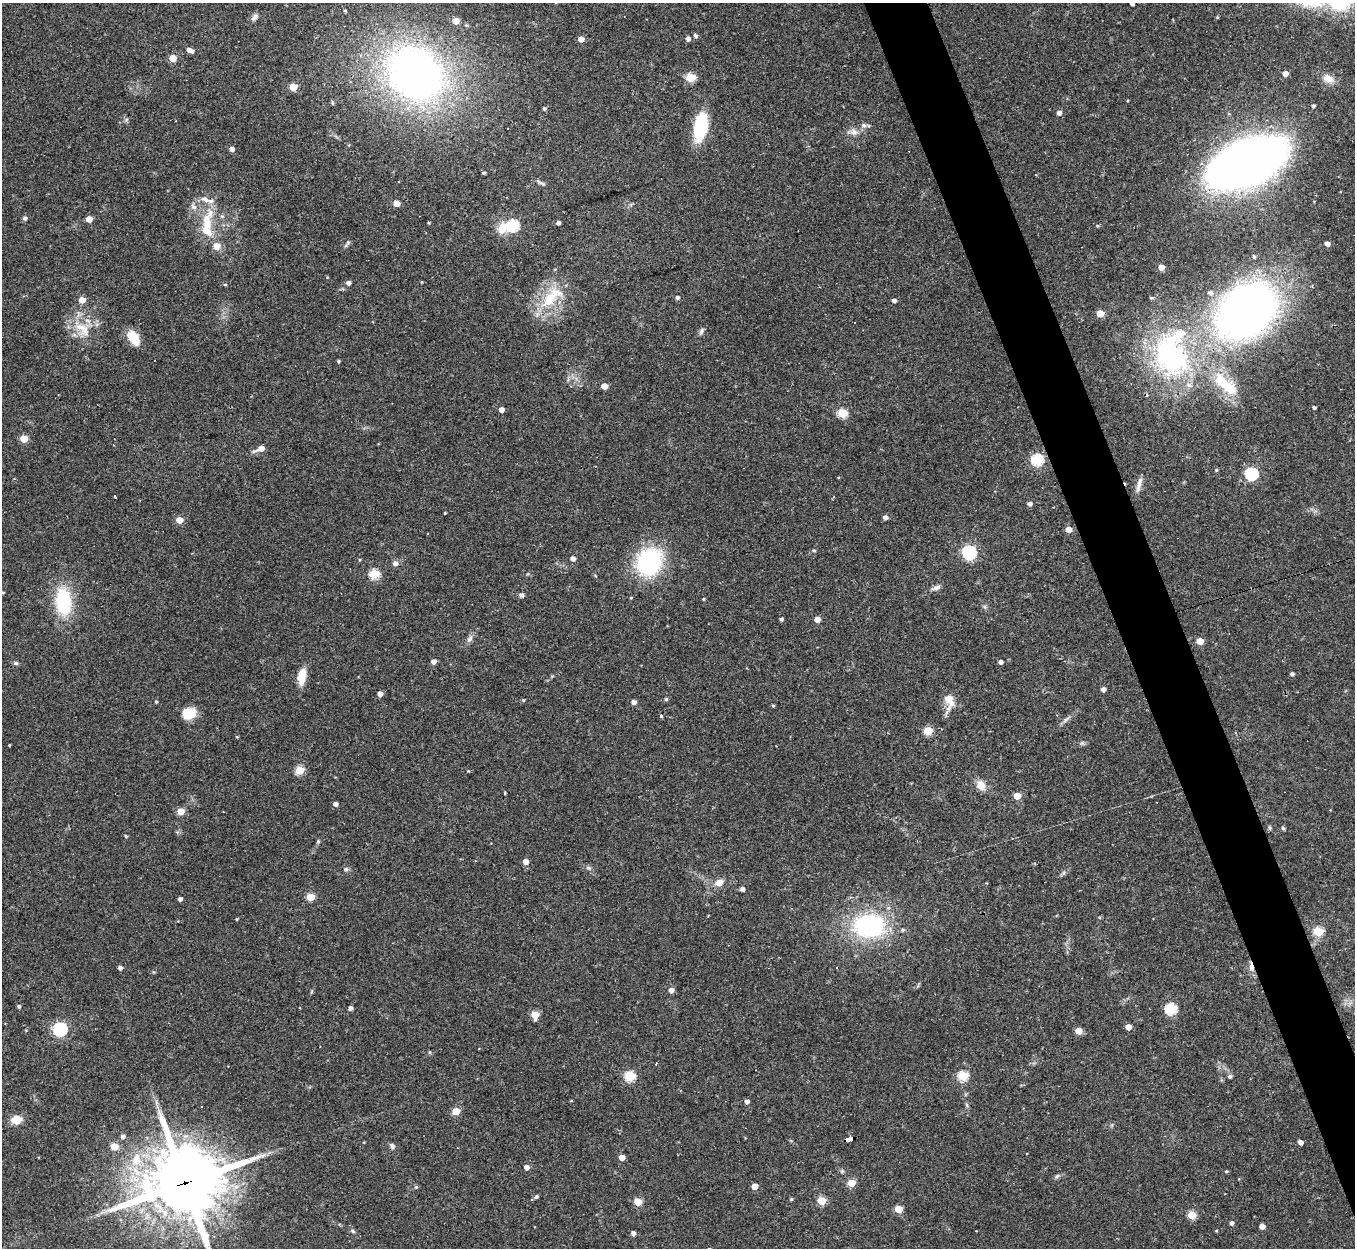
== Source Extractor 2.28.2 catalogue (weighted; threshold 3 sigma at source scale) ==
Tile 6 of 4 x 4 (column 2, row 2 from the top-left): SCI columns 1354-2706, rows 2633-3878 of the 5413 x 5393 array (HDU 1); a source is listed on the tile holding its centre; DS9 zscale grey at full resolution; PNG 1357 x 1250 px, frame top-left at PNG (2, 3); no overlay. Shown black and unused: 4% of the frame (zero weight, under 2 of 3 exposures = <1% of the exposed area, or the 3 px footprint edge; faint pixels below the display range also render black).
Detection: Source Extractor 2.28.2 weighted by HDU 2 'WHT'; one run over the whole footprint, this tile lists its part. Background 0.0562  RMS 0.0055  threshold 0.0246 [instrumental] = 3 sigma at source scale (4.5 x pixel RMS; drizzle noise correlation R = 1.50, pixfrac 1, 0.05/0.05 arcsec/px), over >= 5 px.
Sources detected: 187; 2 inside a brighter object's white glare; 4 cosmic-ray / hot-pixel residue — not listed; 5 inside a brighter listed object's ellipse — not listed separately; the other 176 listed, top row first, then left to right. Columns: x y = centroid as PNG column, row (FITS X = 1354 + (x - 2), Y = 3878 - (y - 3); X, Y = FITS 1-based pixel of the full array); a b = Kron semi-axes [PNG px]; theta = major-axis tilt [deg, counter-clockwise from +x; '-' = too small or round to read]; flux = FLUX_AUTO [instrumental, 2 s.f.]
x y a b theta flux
1132 3 4 3 - 1.5
345 11 4 4 - 0.6
254 17 10 6 51 2.2
1217 17 4 3 - 0.46
456 21 5 4 - 8.6
695 35 5 5 - 1.4
581 39 5 4 - 4.6
688 39 5 4 - 2.2
190 50 8 4 -28 3.1
173 58 5 4 - 12
415 74 41 34 -35 340
1285 74 4 4 - 4.2
690 78 5 5 - 30
1328 79 14 9 -27 5.8
293 87 5 5 - 14
332 102 6 4 -72 0.69
1313 106 4 4 - 1.1
544 109 4 4 - 1.1
1059 113 5 5 - 2.4
864 125 7 7 - 1.7
700 127 24 11 79 37
507 129 3 3 - 1.6
854 132 13 9 -17 3.5
232 149 4 4 - 3.1
1246 163 48 27 23 640
484 173 4 3 - 0.99
540 183 12 4 -26 1.4
211 201 8 6 28 2
397 203 5 4 - 7.9
194 207 10 7 -50 2.4
25 218 5 5 - 1.6
89 219 5 4 - 6.4
207 223 26 13 -80 13
558 223 4 4 - 1.5
513 225 6 6 - 56
1097 226 5 4 - 0.7
348 242 6 4 -73 0.72
1327 244 4 4 - 3
217 246 8 8 - 5.1
1254 256 5 4 - 0.94
1161 267 4 4 - 5.6
422 282 4 2 - 0.42
348 283 5 5 - 2.1
225 284 5 3 - 0.58
1210 293 7 6 - 1.7
552 296 42 19 43 23
677 298 5 4 - 1.3
1151 298 5 4 - 0.69
82 300 5 5 - 6.8
894 300 4 4 - 1.8
1247 311 48 35 41 380
1100 313 5 5 - 10
83 329 28 18 -48 15
701 332 10 5 68 1.5
133 338 15 9 -56 13
1171 355 59 43 -86 110
338 361 4 3 - 0.78
1225 384 43 16 -43 26
604 386 5 4 - 6.6
1314 407 4 3 - 1.1
501 409 4 4 - 3.4
842 413 5 5 - 29
24 439 5 5 - 16
261 448 9 5 23 5.4
1037 460 6 5 - 57
1216 470 4 4 - 0.69
1251 474 6 6 - 64
1139 484 22 5 75 3.5
114 496 3 3 - 10
1030 504 5 4 - 1.9
445 513 3 2 - 0.56
885 517 5 4 - 2.1
179 520 5 4 - 9.5
1069 530 5 4 - 5.6
814 550 5 5 - 0.93
969 552 6 6 - 110
573 559 5 5 - 2.4
649 562 28 23 58 63
395 563 6 5 - 2.4
374 574 5 5 - 33
936 588 14 6 16 2.1
3 593 3 3 - 0.48
521 595 5 4 - 1.9
703 599 4 3 - 0.58
63 602 33 18 -84 33
781 619 4 3 - 1.2
817 619 4 4 - 5.2
470 639 13 6 60 2.3
1200 641 5 5 - 9.3
433 662 5 4 - 2.4
1001 662 4 4 - 1.7
16 663 6 5 - 1
1292 674 4 4 - 1.4
302 677 20 9 81 8.3
1103 689 4 4 - 2.3
380 694 4 4 - 3.2
666 699 4 4 - 0.79
948 699 14 13 - 5.8
523 700 4 4 - 0.54
156 702 4 3 - 0.76
634 702 5 4 - 2.5
773 706 4 4 - 0.63
189 713 14 11 17 11
661 716 3 3 - 1.2
1066 720 13 4 38 1.9
928 731 5 5 - 21
237 737 4 3 - 0.5
9 745 3 2 - 0.47
300 770 5 5 - 22
981 785 10 8 -53 6.7
505 793 4 3 - 0.47
1017 796 5 5 - 10
335 804 4 4 - 2.3
181 811 5 4 - 11
1269 827 6 4 -89 0.78
1283 828 5 4 - 0.97
126 836 5 3 - 0.73
318 841 5 5 - 0.66
525 862 5 4 - 4.1
589 868 7 5 -12 1.1
346 869 6 5 - 1.1
719 882 7 6 - 5
742 889 4 4 - 2
310 897 5 5 - 15
180 899 4 4 - 1.8
237 919 3 3 - 0.63
868 926 30 22 -4 72
903 930 6 5 - 0.95
1318 931 5 5 - 32
836 967 3 3 - 0.76
1251 967 11 6 -77 3.2
120 968 5 4 - 1.7
154 972 5 4 - 0.61
671 990 5 4 - 3.3
19 1006 4 4 - 1
350 1008 4 4 - 2
1171 1009 6 5 - 53
535 1015 6 5 - 12
1128 1027 5 4 - 5.2
60 1029 6 6 - 100
1078 1031 5 5 - 8.5
656 1064 3 3 - 0.61
630 1076 5 5 - 40
963 1076 5 5 - 37
1230 1076 5 5 - 1.3
747 1101 5 4 - 2
967 1105 7 4 -71 0.83
456 1111 5 5 - 15
16 1120 9 7 6 8.8
123 1136 5 5 - 1.8
849 1139 8 4 16 140
1300 1142 4 4 - 2.7
114 1146 5 5 - 9.9
392 1146 8 6 -71 1.5
269 1153 7 4 19 1.2
622 1157 5 4 - 4.6
136 1159 21 14 78 14
526 1167 5 4 - 3.2
1226 1171 4 4 - 0.61
1057 1176 7 5 38 1.2
184 1183 25 21 16 5000
851 1183 5 4 - 13
754 1186 5 4 - 6.8
416 1187 5 5 - 0.7
536 1197 6 5 - 0.87
791 1199 4 3 - 0.79
822 1201 5 5 - 18
638 1202 5 5 - 14
898 1209 5 5 - 13
103 1212 12 2 12 1.6
1192 1215 5 5 - 18
1231 1223 4 4 - 1.8
1262 1226 4 4 - 3.5
353 1231 6 5 - 0.97
1216 1231 4 3 - 0.42
633 1233 4 4 - 2.3
Overlapping masked pixels (flux is a lower limit): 3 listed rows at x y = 1251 967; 849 1139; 184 1183
Isophote crosses this tile's border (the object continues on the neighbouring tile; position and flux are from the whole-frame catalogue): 2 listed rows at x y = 1132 3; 184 1183